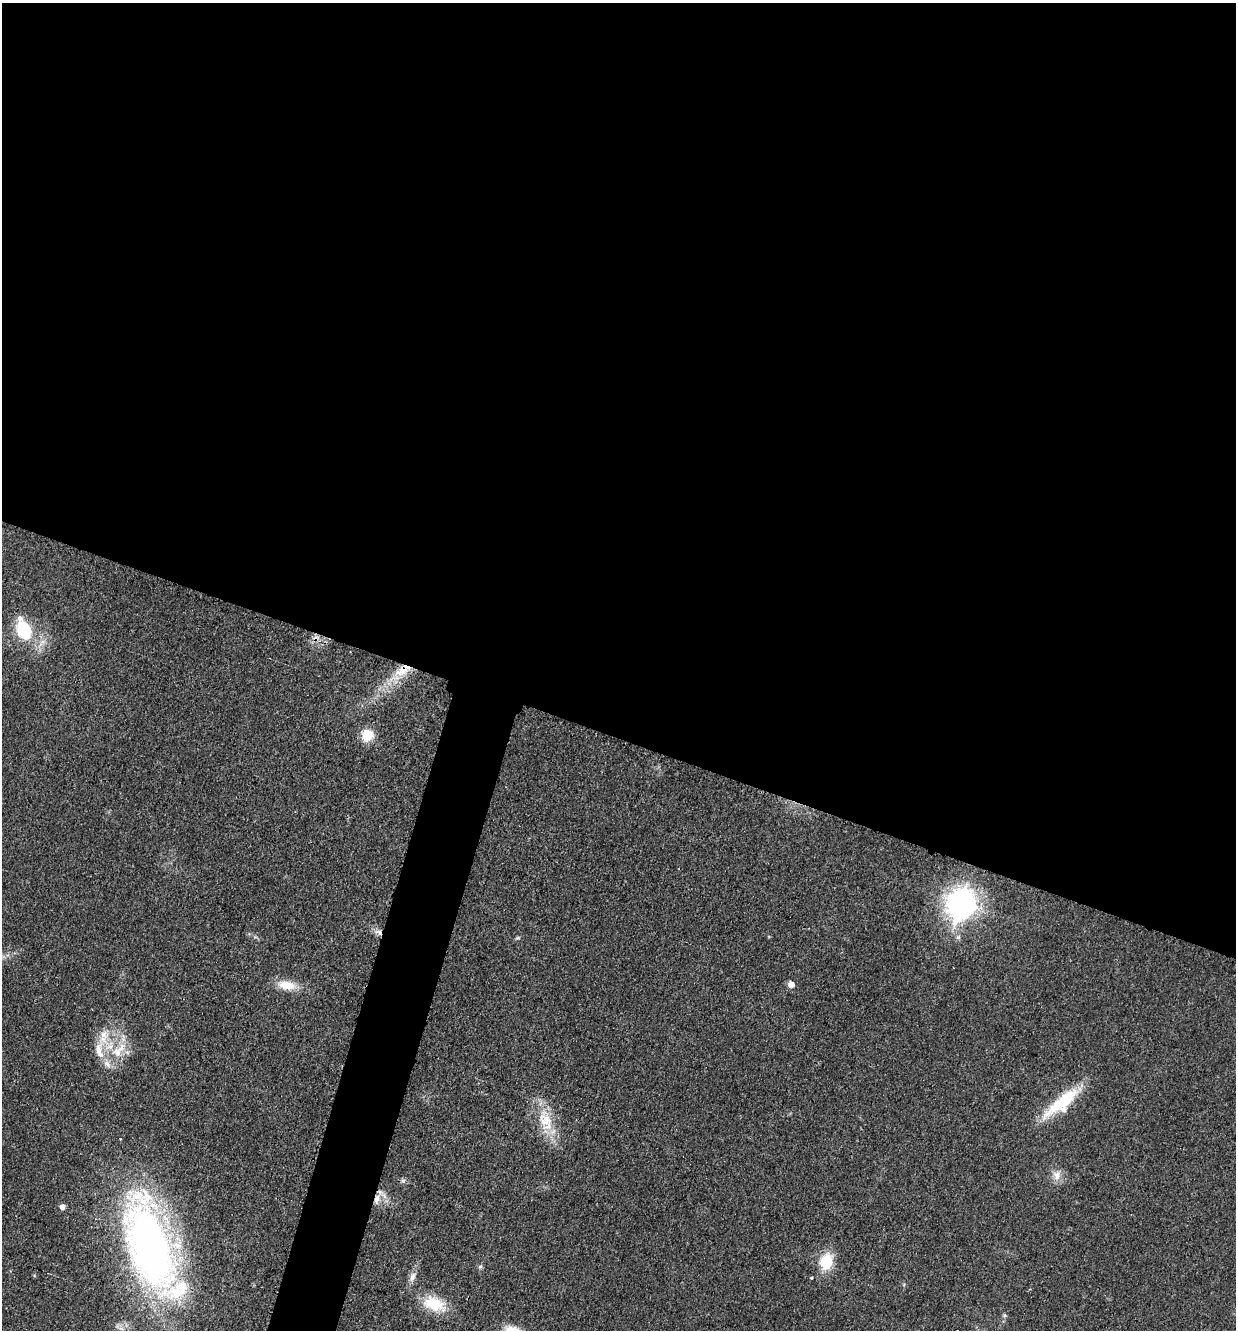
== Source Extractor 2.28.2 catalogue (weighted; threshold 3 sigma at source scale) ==
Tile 3 of 4 x 4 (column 3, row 1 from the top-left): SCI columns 2743-3976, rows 3997-5324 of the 5351 x 5330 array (HDU 1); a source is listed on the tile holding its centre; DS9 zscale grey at full resolution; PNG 1238 x 1332 px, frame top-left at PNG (2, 3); no overlay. Shown black and unused: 58% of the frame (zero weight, under 3 of 4 exposures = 1% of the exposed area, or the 3 px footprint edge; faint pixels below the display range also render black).
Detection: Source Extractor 2.28.2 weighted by HDU 2 'WHT'; one run over the whole footprint, this tile lists its part. Background 0.0553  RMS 0.0054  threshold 0.0241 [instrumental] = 3 sigma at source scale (4.5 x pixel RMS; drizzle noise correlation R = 1.50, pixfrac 1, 0.05/0.05 arcsec/px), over >= 5 px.
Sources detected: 30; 8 inside a brighter listed object's ellipse — not listed separately; the other 22 listed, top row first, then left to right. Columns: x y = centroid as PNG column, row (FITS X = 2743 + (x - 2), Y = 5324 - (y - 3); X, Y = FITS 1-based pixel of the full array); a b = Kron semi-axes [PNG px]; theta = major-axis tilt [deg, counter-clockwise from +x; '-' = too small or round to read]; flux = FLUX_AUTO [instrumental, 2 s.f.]
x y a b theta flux
23 630 18 12 -65 25
402 671 22 11 31 11
367 735 11 11 - 11
961 904 13 11 68 300
379 932 12 6 -24 2.9
791 984 6 5 - 4.1
287 985 24 11 -9 9.5
98 1049 22 11 76 8.2
117 1052 13 11 -52 7.4
107 1064 12 7 -44 3.2
1063 1101 57 13 40 26
546 1120 23 19 -75 15
1057 1175 14 10 -86 4.6
377 1199 14 7 78 4.2
62 1207 5 5 - 2.6
149 1245 117 47 -73 250
826 1262 15 11 81 18
480 1267 6 4 20 0.82
412 1277 14 7 71 3.3
811 1278 3 3 - 1.3
434 1304 29 17 -20 16
1005 1315 6 4 71 0.86
Overlapping masked pixels (flux is a lower limit): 4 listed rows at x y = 402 671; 379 932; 377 1199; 149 1245